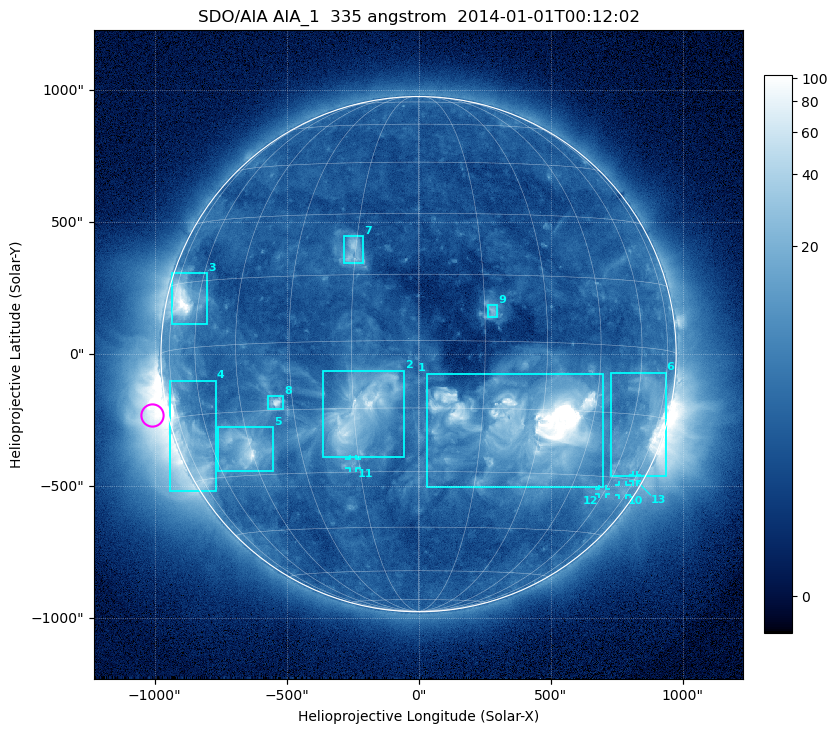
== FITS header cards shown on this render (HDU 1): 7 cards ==
TELESCOP= 'SDO/AIA'
INSTRUME= 'AIA_1'
WAVELNTH=                  335
WAVEUNIT= 'angstrom'
DATE-OBS= '2014-01-01T00:12:02.62'
CTYPE1  = 'HPLN-TAN'
CTYPE2  = 'HPLT-TAN'

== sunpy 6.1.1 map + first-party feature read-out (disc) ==
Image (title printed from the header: SDO/AIA AIA_1  335 angstrom  2014-01-01T00:12:02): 1024 x 1024 px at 2.4 arcsec/px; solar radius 976 arcsec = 407 px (full disc in frame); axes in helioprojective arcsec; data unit not stated in the header (colour bar unlabelled)
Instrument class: DISC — disc imager (sunpy class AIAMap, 335 A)
Bright regions (active regions / flare kernels): reference = the median radial profile (limb darkening/brightening removed); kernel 9 px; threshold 5 sigma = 8.91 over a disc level ~3.46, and >= 1.15x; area >= 12 px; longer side >= 10 px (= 24 arcsec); searched inside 0.97 R_sun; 13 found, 13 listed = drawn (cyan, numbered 1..; 4 of them under ~33 arcsec drawn as corner ticks so the feature stays visible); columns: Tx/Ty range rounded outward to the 5 arcsec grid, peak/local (2 s.f.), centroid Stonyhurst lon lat
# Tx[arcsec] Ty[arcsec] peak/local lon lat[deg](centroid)
1 30..700 -505..-75 53 +28 -19
2 -365..-55 -390..-60 14 -13 -16
3 -935..-800 110..310 30 -67 +11
4 -940..-765 -520..-100 16 -68 -21
5 -760..-550 -445..-275 19 -47 -23
6 725..935 -460..-70 17 +67 -17
7 -285..-205 345..450 6.7 -15 +20
8 -570..-510 -210..-155 14 -34 -13
9 265..300 140..185 4.7 +17 +7
10 760..790 -535..-495 3.7 +71 -33
11 -265..-235 -430..-395 3.5 -17 -28
12 685..710 -530..-510 3.9 +59 -34
13 810..830 -485..-455 3.5 +75 -30
Off-limb structures (1.02-1.3 R_sun): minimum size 162 px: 2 found; the strongest spans PA ~65..145 deg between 1.02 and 1.3 R_sun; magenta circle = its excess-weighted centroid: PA ~105 deg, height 1.06 R_sun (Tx ~-1010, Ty ~-230 arcsec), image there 26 x the reference